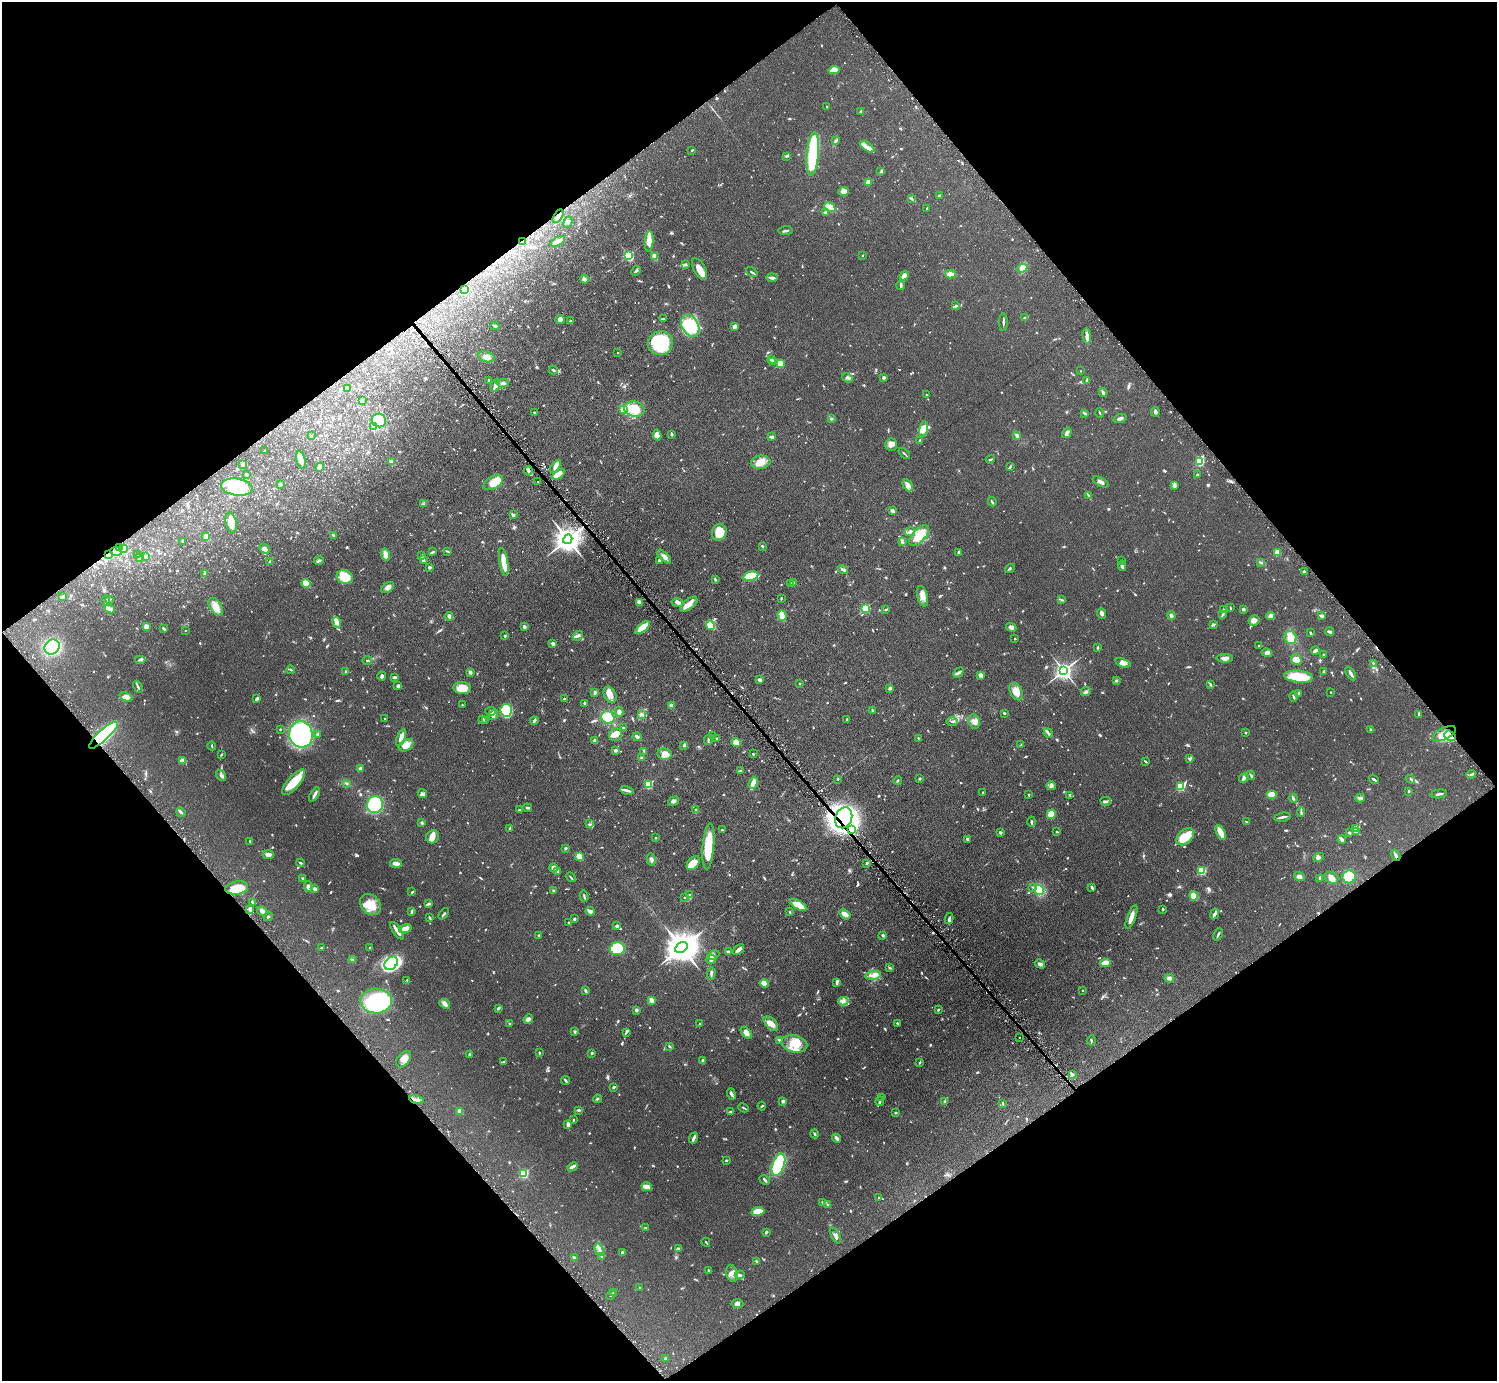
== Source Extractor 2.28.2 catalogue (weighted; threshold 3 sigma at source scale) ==
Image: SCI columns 1-5977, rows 299-5811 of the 5977 x 5967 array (HDU 1 of 3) = the unmasked area's bounding box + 8 px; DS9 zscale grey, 4 x 4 block average (1 PNG px = mean of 4 x 4 image px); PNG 1499 x 1383 px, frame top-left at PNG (2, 2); each listed source drawn as its Kron ellipse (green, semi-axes under 4 px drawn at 4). Shown black and unused: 50% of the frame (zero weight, under 3 of 6 exposures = <1% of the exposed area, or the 3 px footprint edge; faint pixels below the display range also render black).
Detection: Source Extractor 2.28.2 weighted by HDU 2 'WHT'. Background 0.0941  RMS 0.0047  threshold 0.0192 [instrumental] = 3 sigma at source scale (4.09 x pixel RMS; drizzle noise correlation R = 1.36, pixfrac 0.8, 0.05/0.05 arcsec/px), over >= 5 px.
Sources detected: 1417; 18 too faint to see at this stretch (4 x 4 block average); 8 inside a brighter object's white glare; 36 cosmic-ray / hot-pixel residue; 1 long thin detection or spike segment (spike, bleed or trail) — neither listed nor drawn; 33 coinciding with a brighter row at this scale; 74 inside a brighter listed object's ellipse — not listed separately; of the other 1247, all 500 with FLUX_AUTO >= 2.24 (the completeness limit of this list) listed and drawn (747 fainter detections not listed), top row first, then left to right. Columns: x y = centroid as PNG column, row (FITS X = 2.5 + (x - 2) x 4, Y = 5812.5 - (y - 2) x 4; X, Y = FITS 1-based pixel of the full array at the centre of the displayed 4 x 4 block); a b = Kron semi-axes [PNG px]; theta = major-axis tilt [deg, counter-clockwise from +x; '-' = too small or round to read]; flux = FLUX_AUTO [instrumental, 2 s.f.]
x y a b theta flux
834 70 6 3 6 29
827 107 3 2 - 2.3
861 111 3 2 - 4.6
836 141 4 2 - 2.9
867 147 8 2 -33 11
692 150 3 2 - 2.3
813 154 22 6 85 200
787 156 4 3 - 2.9
881 172 4 2 - 2.7
868 182 2 2 - 63
844 191 5 3 - 17
939 196 3 2 - 4.6
912 199 4 2 - 2.6
830 207 6 4 -31 30
927 208 2 2 - 2.3
825 212 4 2 - 5.3
558 216 7 2 56 12
568 222 6 3 64 6.5
786 231 7 2 5 5.6
558 241 8 3 28 29
522 242 2 2 - 2.4
649 242 10 3 85 32
628 255 2 2 - 290
863 255 2 2 - 3.6
655 256 3 2 - 34
685 265 3 2 - 2.6
1022 268 5 4 - 13
699 269 12 5 -62 24
636 271 5 2 - 4
752 272 6 2 -34 4.3
950 274 5 3 - 17
904 276 5 3 - 16
772 278 5 2 - 8.6
585 279 4 3 - 6
901 285 5 2 - 7.6
465 289 2 2 - 77
956 306 4 2 - 2.9
1025 317 4 2 - 3
560 319 4 4 - 11
664 319 3 2 - 2.3
571 321 3 2 - 2.9
1003 322 9 2 90 5.1
495 326 4 2 - 4.1
690 326 11 8 -58 140
735 326 3 2 - 12
1087 336 8 3 -88 11
660 343 12 12 - 150
617 353 2 2 - 4
486 357 8 5 -15 13
771 359 2 2 - 6.8
773 362 3 2 - 2.5
780 363 2 2 - 100
553 370 4 2 - 2.9
1080 371 2 2 - 2.5
884 377 3 3 - 5.2
847 378 5 3 - 6.6
488 380 2 2 - 3
1087 381 2 2 - 7.5
503 383 6 3 5 9.1
495 385 7 3 68 7.6
348 388 3 2 - 10
1103 393 5 2 - 5.4
926 395 2 2 - 2.4
362 400 2 2 - 5.5
634 409 10 7 -11 52
624 410 3 3 - 18
534 412 2 2 - 2.8
1155 412 5 3 - 6
1084 413 3 2 - 2.5
1100 413 4 2 - 2.5
1120 418 6 3 18 6.6
831 419 3 2 - 3.4
379 420 7 6 - 100
373 427 3 2 - 2.9
923 429 8 4 78 27
1067 433 5 3 - 6
672 434 3 2 - 4.3
657 435 5 4 - 17
1017 435 3 3 - 5.9
311 436 2 2 - 3.1
772 437 4 2 - 5.4
919 440 2 2 - 2.7
891 445 6 5 - 13
265 451 2 2 - 5
904 453 7 2 -42 3.2
990 459 5 2 - 2.6
301 460 9 4 -76 22
1200 461 2 2 - 190
391 462 3 3 - 10
761 462 10 6 6 26
242 464 2 2 - 3.4
320 467 4 4 - 9.4
555 467 7 3 56 15
1010 467 4 2 - 2.7
528 471 5 3 - 6.8
558 474 7 3 40 25
246 475 3 2 - 2.5
1198 475 2 2 - 7.2
493 482 11 6 32 28
538 482 2 2 - 2.7
1101 482 8 3 -28 9.7
280 485 4 2 - 2.2
908 485 6 4 -62 15
1174 485 3 2 - 3.7
237 487 16 8 -8 190
1088 495 3 2 - 2.6
992 502 5 2 - 2.8
424 503 3 3 - 5.1
892 511 4 3 - 5.2
513 515 3 2 - 4.1
231 523 10 5 -76 20
910 531 5 3 - 7.7
719 532 8 7 - 44
333 535 3 2 - 4.4
919 535 13 6 47 51
206 536 4 4 - 11
568 539 5 4 - 3500
183 541 3 2 - 2.7
902 542 4 3 - 4.2
762 546 3 2 - 2.9
119 547 2 2 - 2.3
123 549 2 2 - 4.8
265 549 5 3 - 11
116 551 6 2 -6 4.5
448 551 3 2 - 2.6
433 552 3 2 - 3.1
959 552 3 3 - 3.5
1277 552 2 2 - 76
108 554 3 2 - 5.8
137 554 2 2 - 2.8
385 555 6 3 -78 20
422 555 3 2 - 3.5
145 557 2 2 - 2.3
664 557 9 4 -45 11
140 558 2 2 - 11
423 560 2 2 - 12
659 560 2 2 - 16
319 561 5 2 - 3.8
1122 561 2 2 - 3.9
270 562 3 2 - 5.4
504 562 14 3 -80 56
1261 563 4 2 - 3
1122 566 5 2 - 8.7
429 567 3 3 - 3.3
1010 568 5 2 - 3.6
843 569 5 3 - 4.8
1304 571 2 2 - 4.7
205 573 3 2 - 3.9
751 576 8 4 13 77
345 577 8 6 -24 59
715 579 3 2 - 3.4
794 582 4 2 - 3.3
306 583 4 3 - 45
791 583 2 2 - 3.6
388 587 7 4 36 9.2
923 596 10 5 -76 18
62 597 4 3 - 7.3
781 598 2 2 - 2.7
110 599 4 2 - 2.6
106 600 5 2 - 4.2
1062 600 3 2 - 2.8
639 602 2 2 - 56
678 603 6 3 -12 6.9
689 604 10 5 40 19
216 607 10 5 -58 23
865 608 2 2 - 210
1230 608 3 2 - 2.3
110 609 5 3 - 6
1224 609 4 2 - 2.6
1243 609 2 2 - 6.1
886 610 4 2 - 2.8
1102 614 5 3 - 6.7
1222 615 4 2 - 3.1
449 616 4 4 - 8.2
782 616 5 2 - 66
1171 616 4 2 - 8.7
1271 616 4 3 - 13
1322 616 3 2 - 7.9
1254 621 5 5 - 12
336 622 5 2 - 21
710 625 5 4 - 28
1213 625 3 3 - 3
146 626 2 2 - 41
524 627 3 2 - 6.3
1011 627 5 4 - 7.3
643 628 9 3 39 65
164 629 3 2 - 5.9
185 630 2 2 - 2.3
1330 632 4 2 - 7.1
1310 633 3 2 - 2.5
505 636 2 2 - 2.7
578 636 6 2 47 4.1
1290 637 7 6 - 24
1015 639 2 2 - 6.8
553 644 3 2 - 6.1
1259 646 2 2 - 3.3
52 647 8 7 - 200
1097 647 3 2 - 3
1315 650 4 2 - 9.5
1267 653 5 4 - 8.6
1324 655 3 2 - 2.4
1225 658 8 3 -2 11
140 660 5 2 - 4.1
367 660 5 2 - 2.7
1296 660 6 5 - 49
1123 663 8 4 -19 12
1373 663 2 2 - 3.3
291 670 4 2 - 2.4
346 671 3 2 - 2.4
1064 671 3 3 - 1300
1324 671 4 2 - 3.2
470 672 2 2 - 31
958 673 6 3 45 5.7
1351 674 8 2 -59 8.1
981 675 2 2 - 23
382 676 4 3 - 6.9
394 677 4 2 - 5.4
1298 677 15 6 -6 83
760 680 4 2 - 6.7
1116 681 3 2 - 3.3
800 684 2 2 - 4.7
1210 684 3 2 - 3.1
398 686 4 3 - 5
138 687 6 2 -60 3.9
462 688 9 6 -7 33
890 688 3 2 - 5.6
1086 691 5 2 - 4.7
595 692 3 2 - 5.6
1016 692 9 6 -62 24
1330 692 2 2 - 3.8
1299 693 3 3 - 2.6
610 695 8 6 -64 20
126 697 7 4 -22 18
1294 697 5 2 - 4.5
257 699 4 2 - 6.2
564 699 2 2 - 4.6
584 703 2 2 - 3.4
462 705 2 2 - 2.9
671 706 2 2 - 36
506 710 6 5 - 120
491 711 5 3 - 4.5
872 711 4 2 - 2.6
619 712 5 3 - 8.7
1004 713 2 2 - 11
1419 714 4 2 - 2.8
493 715 5 3 - 8.4
642 715 2 2 - 2.5
608 718 7 6 - 41
385 719 2 2 - 2.3
483 719 2 2 - 8.8
847 719 3 2 - 2.6
485 720 3 2 - 2.7
534 721 4 2 - 4.8
952 721 6 2 0 4.6
974 722 7 5 -78 15
623 728 2 2 - 5.4
280 729 2 2 - 3
1370 730 3 2 - 2.7
1245 732 2 2 - 2.2
1048 733 4 2 - 4.1
301 734 13 11 -75 650
317 734 3 2 - 2.6
1444 734 13 6 26 40
103 735 19 5 43 410
616 735 6 6 - 18
712 736 3 2 - 4.2
1450 736 6 4 -36 95
401 737 9 3 70 20
637 737 4 2 - 6.8
918 738 2 2 - 2.4
716 739 3 2 - 2.4
708 740 5 2 - 4.2
595 741 3 3 - 11
736 742 5 4 - 26
406 745 8 5 32 23
1021 745 3 2 - 4.1
212 746 4 2 - 2.2
684 746 4 3 - 3.4
615 750 2 2 - 6.8
644 751 3 2 - 4
664 754 7 5 -13 15
753 754 2 2 - 3.1
221 755 3 2 - 2.5
642 758 2 2 - 3.7
1189 759 3 2 - 3.2
182 761 3 2 - 23
1145 761 3 2 - 2.3
360 769 3 3 - 5.3
741 770 3 2 - 2.7
1471 774 5 2 - 3.5
1251 775 5 2 - 2.6
221 776 6 4 -54 7.6
1244 778 5 4 - 9.1
838 779 2 2 - 3.5
919 779 2 2 - 2.8
1374 779 5 2 - 6
1411 779 4 2 - 3.3
898 780 4 2 - 2.2
293 782 16 6 49 58
347 783 3 2 - 2.7
753 783 6 3 68 25
648 784 2 2 - 190
1051 786 5 3 - 5.5
1180 787 2 2 - 200
627 790 7 3 -14 6.3
1409 791 2 2 - 10
983 792 2 2 - 2.9
422 794 5 3 - 7.4
1439 794 8 2 9 5.9
314 795 8 2 59 8.4
1028 795 2 2 - 2.8
1070 795 3 2 - 2.7
1272 795 5 4 - 50
1293 798 4 2 - 3.9
1360 798 4 2 - 4
673 801 6 3 37 6.4
1106 801 5 2 - 3.5
375 805 8 8 - 200
527 808 4 2 - 3.9
519 810 2 2 - 2.7
696 810 3 2 - 2.3
181 812 5 2 - 3.4
1301 812 5 2 - 3.7
1051 814 5 4 - 40
1282 817 8 2 10 7.2
844 818 11 8 68 490
1032 822 5 2 - 4.4
1247 822 3 2 - 2.3
422 823 3 2 - 4.2
590 824 4 2 - 2.9
510 828 3 2 - 6.1
1356 828 3 2 - 2.8
722 830 2 2 - 4.8
851 830 3 2 - 4.9
1057 832 2 2 - 5.7
1221 832 8 3 -62 44
1356 832 4 2 - 2.9
1000 833 2 2 - 17
1349 833 2 2 - 4
432 837 7 6 - 12
1185 837 10 6 42 44
655 838 2 2 - 6.1
968 839 3 2 - 6.1
1342 840 4 4 - 4.5
250 841 2 2 - 4
708 846 23 5 85 93
565 848 4 2 - 2.9
268 855 5 4 - 14
1396 855 6 2 -62 6.6
579 856 3 3 - 32
1318 857 5 3 - 5.3
651 860 6 3 -77 7.9
301 863 4 2 - 3.9
396 863 6 3 -5 17
693 863 8 5 50 23
867 863 3 2 - 3.1
553 868 4 3 - 11
558 871 4 2 - 3.1
1202 871 2 2 - 190
571 877 5 2 - 2.9
1299 877 5 4 - 10
1349 877 6 6 - 65
303 878 3 2 - 2.8
1331 878 7 5 -34 20
1320 879 3 2 - 3.7
308 887 5 4 - 7.8
1033 887 4 2 - 3.7
1092 887 4 2 - 4.8
237 888 11 6 9 58
315 889 3 2 - 10
1039 890 5 4 - 46
553 891 3 2 - 3.1
412 892 3 2 - 2.7
690 895 3 2 - 3.4
584 896 5 2 - 3.9
1194 896 5 3 - 36
685 898 2 2 - 4.4
253 903 2 2 - 2.4
428 904 4 2 - 2.8
371 905 12 9 -45 42
798 905 9 4 -32 53
250 909 3 2 - 10
1163 909 2 2 - 3.8
262 911 5 4 - 7.3
412 911 4 2 - 4
590 911 4 3 - 11
790 912 2 2 - 2.4
444 914 7 2 51 3.3
845 914 6 4 -38 14
1215 914 5 2 - 8.7
268 917 5 2 - 2.6
1131 917 13 3 69 19
430 918 4 2 - 2.4
949 918 5 2 - 5.5
574 919 3 2 - 4.7
568 922 2 2 - 2.7
617 926 3 3 - 4.5
405 928 6 3 16 15
397 931 10 2 -55 19
1218 934 6 2 67 3.7
539 935 3 2 - 2.5
883 935 3 3 - 3.4
370 947 3 2 - 2.5
322 948 3 2 - 3.1
681 948 7 4 35 6400
617 949 7 6 - 96
738 950 6 3 39 11
728 951 4 2 - 3.3
713 955 6 4 22 5.8
352 960 3 2 - 2.6
711 960 5 4 - 8
391 963 8 5 47 140
1105 963 5 3 - 33
1040 964 5 3 - 7.3
890 968 4 2 - 3.2
711 973 6 2 86 5.8
873 975 8 4 11 13
1169 978 5 3 - 7.7
407 980 2 2 - 2.5
837 982 4 2 - 6.1
764 983 4 3 - 16
1083 990 2 2 - 2.8
586 991 3 2 - 4.1
651 1000 2 2 - 55
376 1001 16 12 -2 270
843 1001 5 3 - 7.2
445 1004 6 4 -38 11
498 1008 3 2 - 5.9
636 1010 2 2 - 21
938 1010 3 2 - 2.2
528 1019 5 3 - 6.8
771 1023 8 5 -44 17
897 1023 2 2 - 7.3
510 1024 2 2 - 5.8
700 1024 2 2 - 5.4
575 1032 3 2 - 2.4
626 1032 4 2 - 2.8
746 1033 7 4 -50 14
1020 1037 2 2 - 3.2
779 1040 4 2 - 3
1091 1040 5 2 - 3.2
794 1044 13 8 -12 47
669 1046 3 2 - 2.6
539 1053 2 2 - 4.2
592 1053 2 2 - 9.9
470 1055 3 3 - 4.4
404 1059 9 6 51 19
703 1061 3 2 - 6.9
504 1062 3 2 - 3.2
920 1062 3 2 - 3.7
1072 1075 4 2 - 4.6
565 1080 4 2 - 5.2
614 1087 3 2 - 3.5
731 1094 6 3 -69 6.8
882 1098 4 2 - 5.2
597 1099 4 2 - 3.4
416 1100 7 3 -11 10
783 1101 2 2 - 22
880 1101 5 2 - 4
945 1102 4 3 - 3.5
1003 1103 3 2 - 3.3
762 1106 4 2 - 2.8
744 1108 5 2 - 3
579 1110 3 2 - 4.3
460 1111 3 3 - 12
731 1111 4 2 - 3
896 1113 3 2 - 2.3
573 1120 3 2 - 2.3
568 1124 3 2 - 14
814 1134 4 2 - 2.8
694 1138 5 2 - 9.1
836 1138 5 3 - 7.8
726 1160 2 2 - 3
778 1165 11 6 69 150
572 1167 5 2 - 13
524 1173 2 2 - 260
765 1180 5 2 - 4
647 1187 5 2 - 31
879 1198 2 2 - 4
823 1202 4 3 - 3.2
828 1205 4 3 - 4.3
758 1211 7 4 8 45
646 1228 3 2 - 2.2
766 1232 4 2 - 3.8
835 1236 8 3 -64 7.4
706 1242 4 2 - 2.3
679 1248 3 3 - 3
599 1249 6 3 -66 7.2
622 1253 2 2 - 16
601 1256 3 2 - 2.4
575 1258 4 2 - 3.6
756 1261 4 2 - 3.8
708 1270 2 2 - 6.4
732 1273 9 5 -74 16
740 1275 5 3 - 6.6
640 1288 3 2 - 2.4
614 1293 2 2 - 7.4
611 1295 5 2 - 2.8
737 1304 6 4 -4 8.8
665 1358 3 2 - 2.5
Overlapping masked pixels (flux is a lower limit): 9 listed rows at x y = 558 216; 522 242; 108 554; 1444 734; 103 735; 1450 736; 844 818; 851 830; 1396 855
Diffuse or blended objects may show on this block-average render without a row.